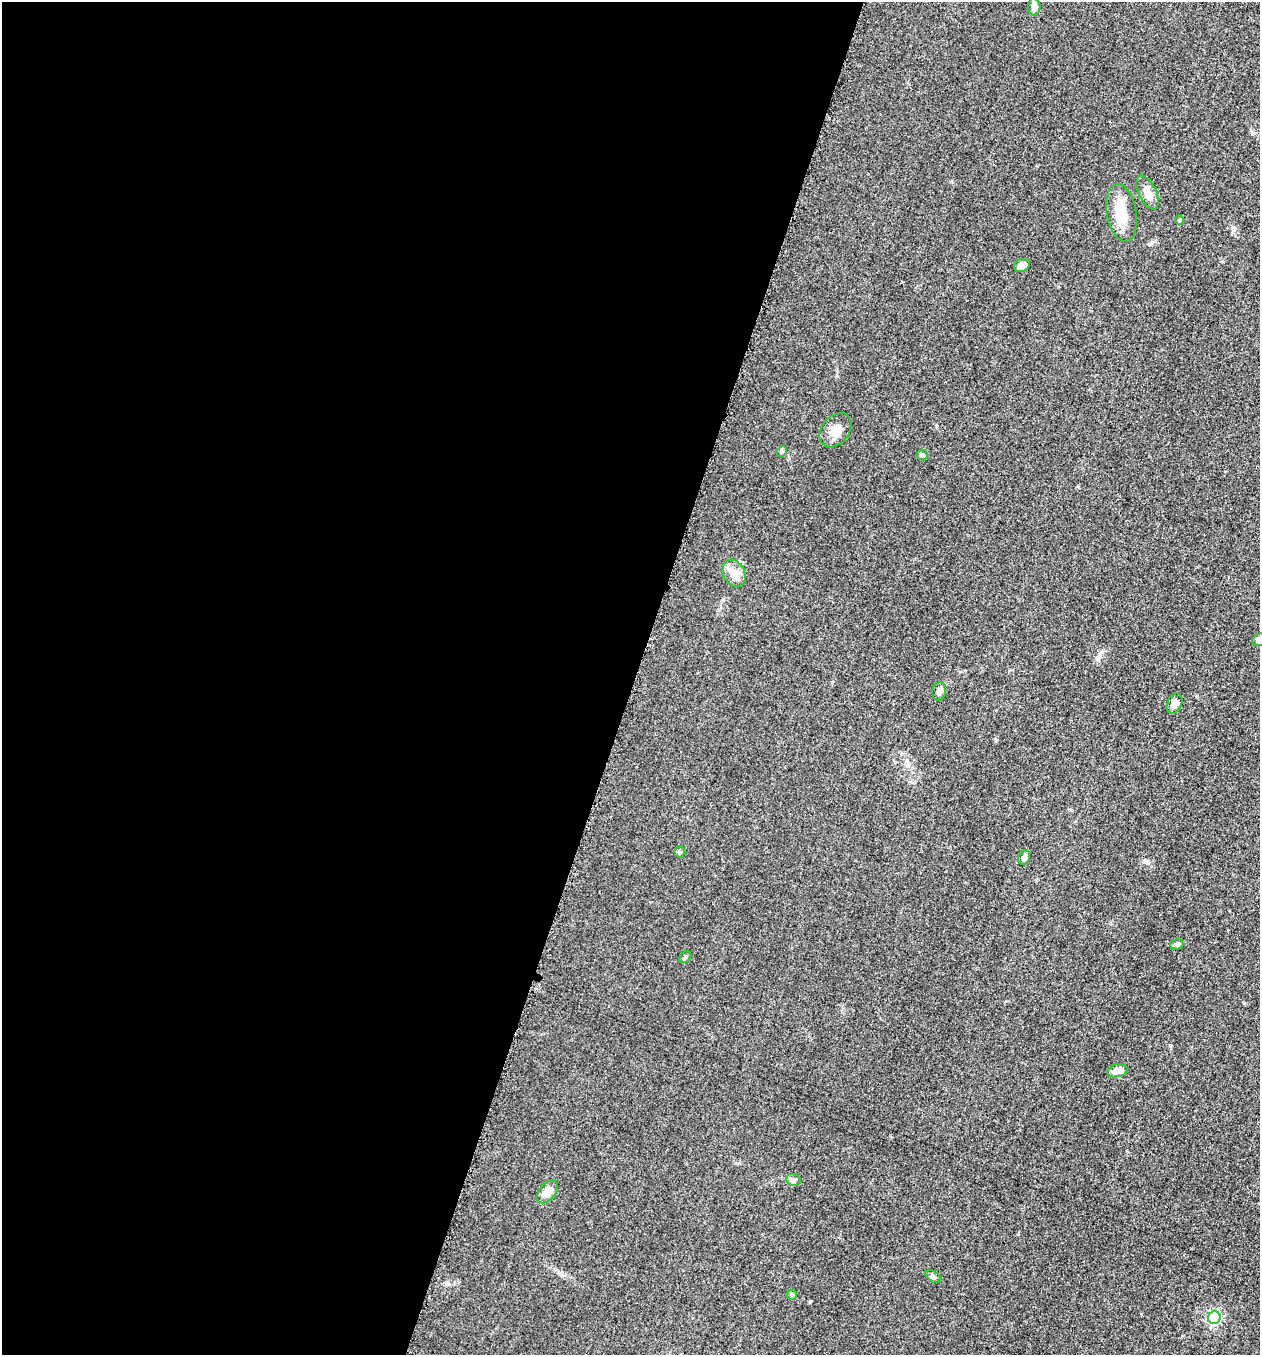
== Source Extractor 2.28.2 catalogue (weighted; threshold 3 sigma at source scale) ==
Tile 5 of 4 x 4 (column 1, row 2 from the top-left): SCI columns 197-1454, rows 2723-4075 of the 5505 x 5461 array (HDU 1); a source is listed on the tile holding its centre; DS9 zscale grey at full resolution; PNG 1262 x 1357 px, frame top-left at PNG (2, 2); each listed source drawn as its Kron ellipse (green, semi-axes under 4 px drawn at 4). Shown black and unused: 50% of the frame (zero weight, under 3 of 5 exposures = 3% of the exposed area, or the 3 px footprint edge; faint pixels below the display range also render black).
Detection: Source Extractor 2.28.2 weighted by HDU 2 'WHT'; one run over the whole footprint, this tile lists its part. Background 0.0606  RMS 0.0062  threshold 0.0279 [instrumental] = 3 sigma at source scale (4.5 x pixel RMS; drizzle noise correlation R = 1.50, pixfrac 1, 0.05/0.05 arcsec/px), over >= 5 px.
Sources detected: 22; all 22 listed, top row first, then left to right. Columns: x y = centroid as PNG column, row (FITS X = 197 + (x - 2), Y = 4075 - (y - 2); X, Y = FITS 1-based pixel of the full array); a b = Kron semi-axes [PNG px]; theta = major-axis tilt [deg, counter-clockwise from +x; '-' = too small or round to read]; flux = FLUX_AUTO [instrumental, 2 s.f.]
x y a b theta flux
1034 7 9 6 -88 3
1148 192 18 8 -64 4.7
1121 213 29 15 -80 14
1179 220 4 3 - 0.83
1022 265 8 6 19 3.3
836 430 19 13 51 6.8
782 451 6 4 46 0.88
922 455 5 5 - 1
734 573 14 10 -61 5.9
1259 640 7 6 - 3.8
939 691 9 7 77 2.5
1175 704 11 7 65 3.4
680 852 5 5 - 0.94
1024 858 8 5 66 2.3
1177 944 6 5 - 1.4
685 957 6 5 - 1
1117 1071 10 6 13 4.8
793 1180 7 5 -20 1.4
547 1192 13 8 50 5.5
933 1276 8 5 -33 1.5
792 1295 5 4 - 1.1
1214 1318 6 6 - 88
Isophote crosses this tile's border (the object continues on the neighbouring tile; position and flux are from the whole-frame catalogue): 1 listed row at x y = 1259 640
Unlisted compact peaks at least as high as the median listed source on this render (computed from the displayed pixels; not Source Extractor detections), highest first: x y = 1244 1003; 810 1302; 936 425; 1170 1045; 1233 227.